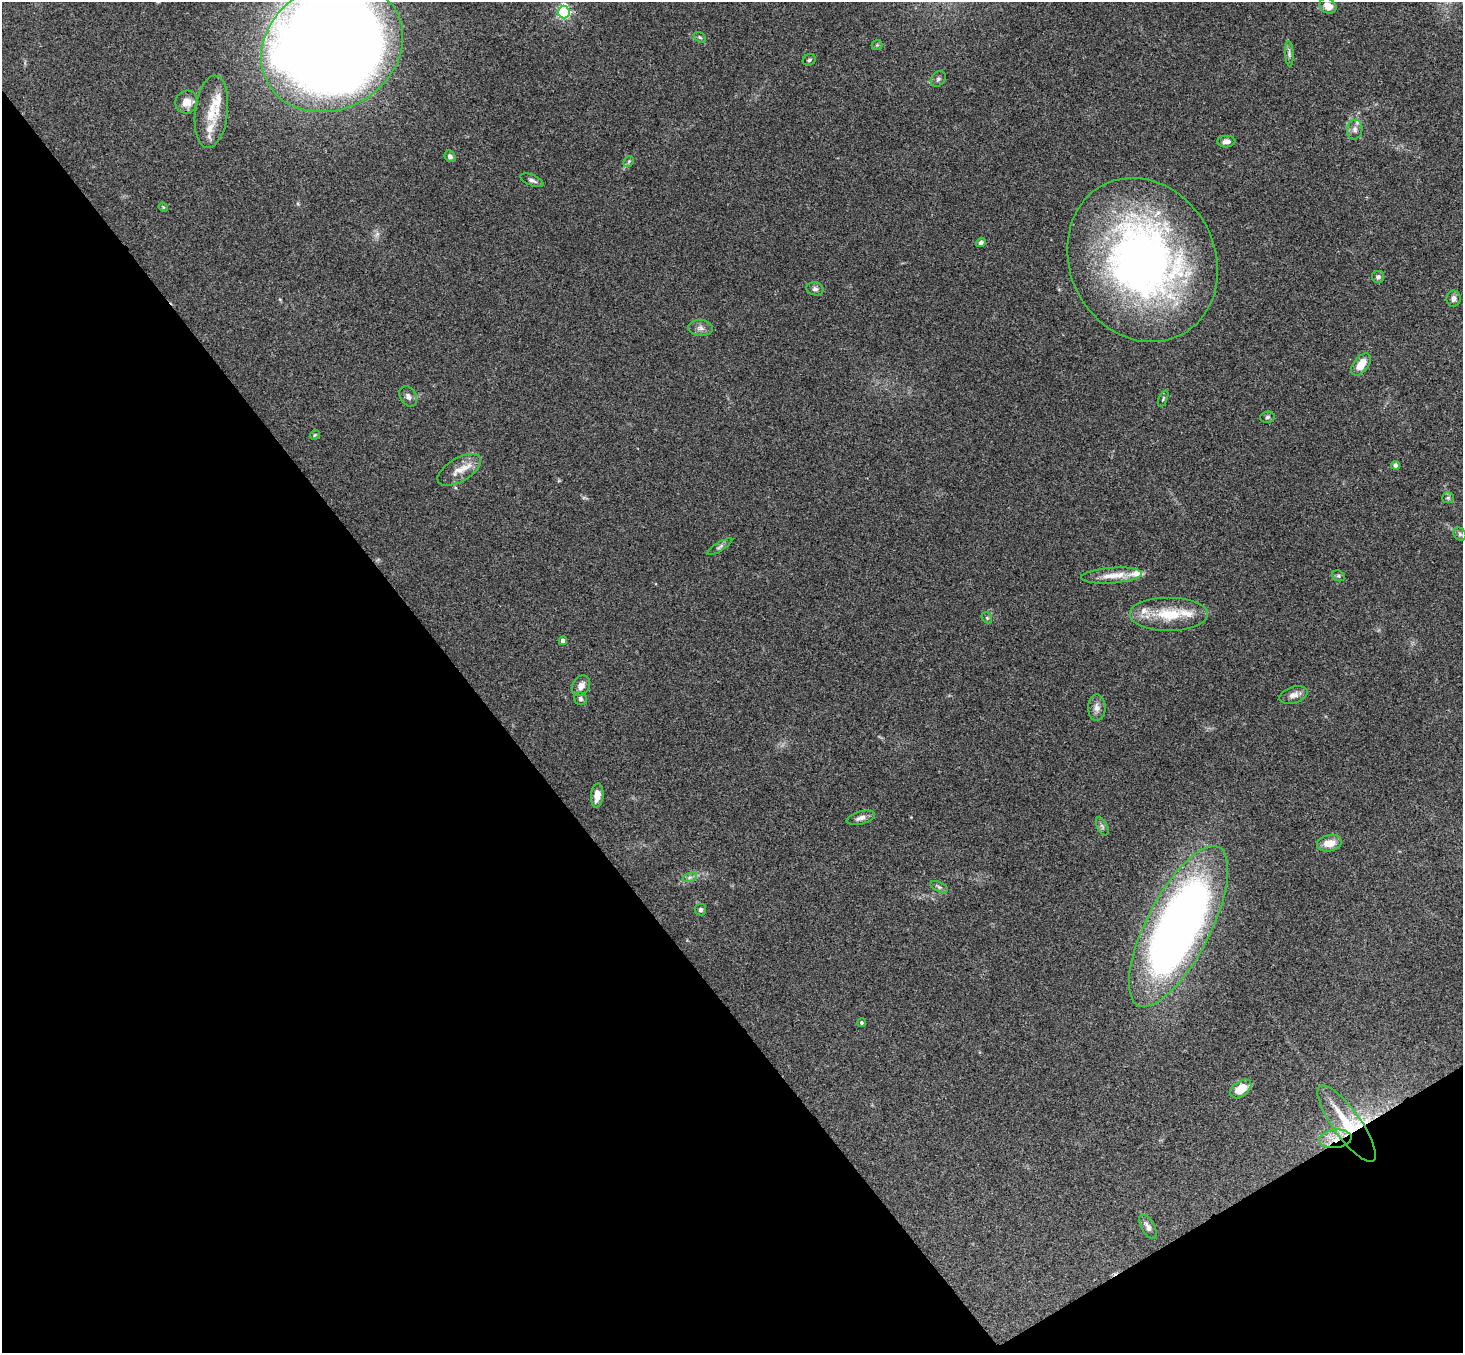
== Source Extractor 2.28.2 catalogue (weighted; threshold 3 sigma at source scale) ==
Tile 14 of 4 x 4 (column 2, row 4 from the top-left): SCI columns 1514-2974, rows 331-1681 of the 5946 x 5927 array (HDU 1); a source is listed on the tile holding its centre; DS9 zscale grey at full resolution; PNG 1465 x 1355 px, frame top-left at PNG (2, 2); each listed source drawn as its Kron ellipse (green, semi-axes under 4 px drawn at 4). Shown black and unused: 35% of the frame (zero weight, under 3 of 4 exposures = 6% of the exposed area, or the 3 px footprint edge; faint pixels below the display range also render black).
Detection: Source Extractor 2.28.2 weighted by HDU 2 'WHT'; one run over the whole footprint, this tile lists its part. Background 0.163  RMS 0.0073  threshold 0.0329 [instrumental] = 3 sigma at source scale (4.5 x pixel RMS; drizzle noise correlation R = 1.50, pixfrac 1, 0.05/0.05 arcsec/px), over >= 5 px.
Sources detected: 62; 1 inside a brighter object's white glare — neither listed nor drawn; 7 inside a brighter listed object's ellipse — not listed separately; the other 54 listed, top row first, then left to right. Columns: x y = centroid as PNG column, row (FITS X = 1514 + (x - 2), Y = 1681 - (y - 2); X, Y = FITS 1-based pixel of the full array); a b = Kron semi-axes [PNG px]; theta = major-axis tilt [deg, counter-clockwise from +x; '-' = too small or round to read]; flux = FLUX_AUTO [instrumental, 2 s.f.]
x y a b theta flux
1328 6 9 7 -34 6.7
564 12 6 5 - 120
700 37 6 4 -32 1.1
877 45 5 5 - 1
332 47 74 61 30 2000
1289 54 12 4 -87 2
809 60 7 5 28 1.4
938 79 8 6 47 1.9
187 102 11 11 - 8.1
211 112 36 16 83 20
1355 130 10 7 80 3
1226 142 9 6 4 3.7
450 156 6 5 - 2.4
629 161 6 4 45 1.2
532 180 12 5 -23 2.4
163 207 5 3 - 0.67
981 242 5 4 - 1.8
1142 260 84 72 -62 390
1378 277 6 6 - 2
815 289 8 6 -8 2.4
1453 298 8 7 - 2.9
700 328 12 8 -5 3.4
1361 364 13 7 52 9.7
408 396 11 8 -57 3.1
1163 398 9 3 68 0.98
1267 417 7 5 5 1.5
315 435 5 4 - 0.89
1395 465 4 4 - 2.5
459 470 24 11 31 10
1448 498 6 5 - 1.3
1460 534 7 5 -47 1.6
720 547 14 4 31 1.9
1112 576 30 8 4 10
1338 576 7 5 -20 1.2
1169 614 39 17 0 27
987 618 6 4 -46 1.1
563 641 4 4 - 4
581 686 11 8 57 5
1294 695 14 8 17 4.4
580 699 7 6 - 1.8
1097 708 13 9 90 4
597 795 12 6 84 5.7
861 818 14 6 15 3.5
1102 826 10 5 -63 1.9
1329 843 12 8 12 9.1
690 877 7 4 18 1.7
939 887 9 4 -25 1.6
700 910 6 5 - 1.4
1178 926 89 32 63 570
861 1023 4 4 - 1.3
1241 1089 12 7 37 14
1347 1124 46 14 -55 35
1335 1139 16 9 6 9.6
1148 1227 13 6 -61 3.4
Overlapping masked pixels (flux is a lower limit): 3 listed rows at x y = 332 47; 1347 1124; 1335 1139
Isophote crosses this tile's border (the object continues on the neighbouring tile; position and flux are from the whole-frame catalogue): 1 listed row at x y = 332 47